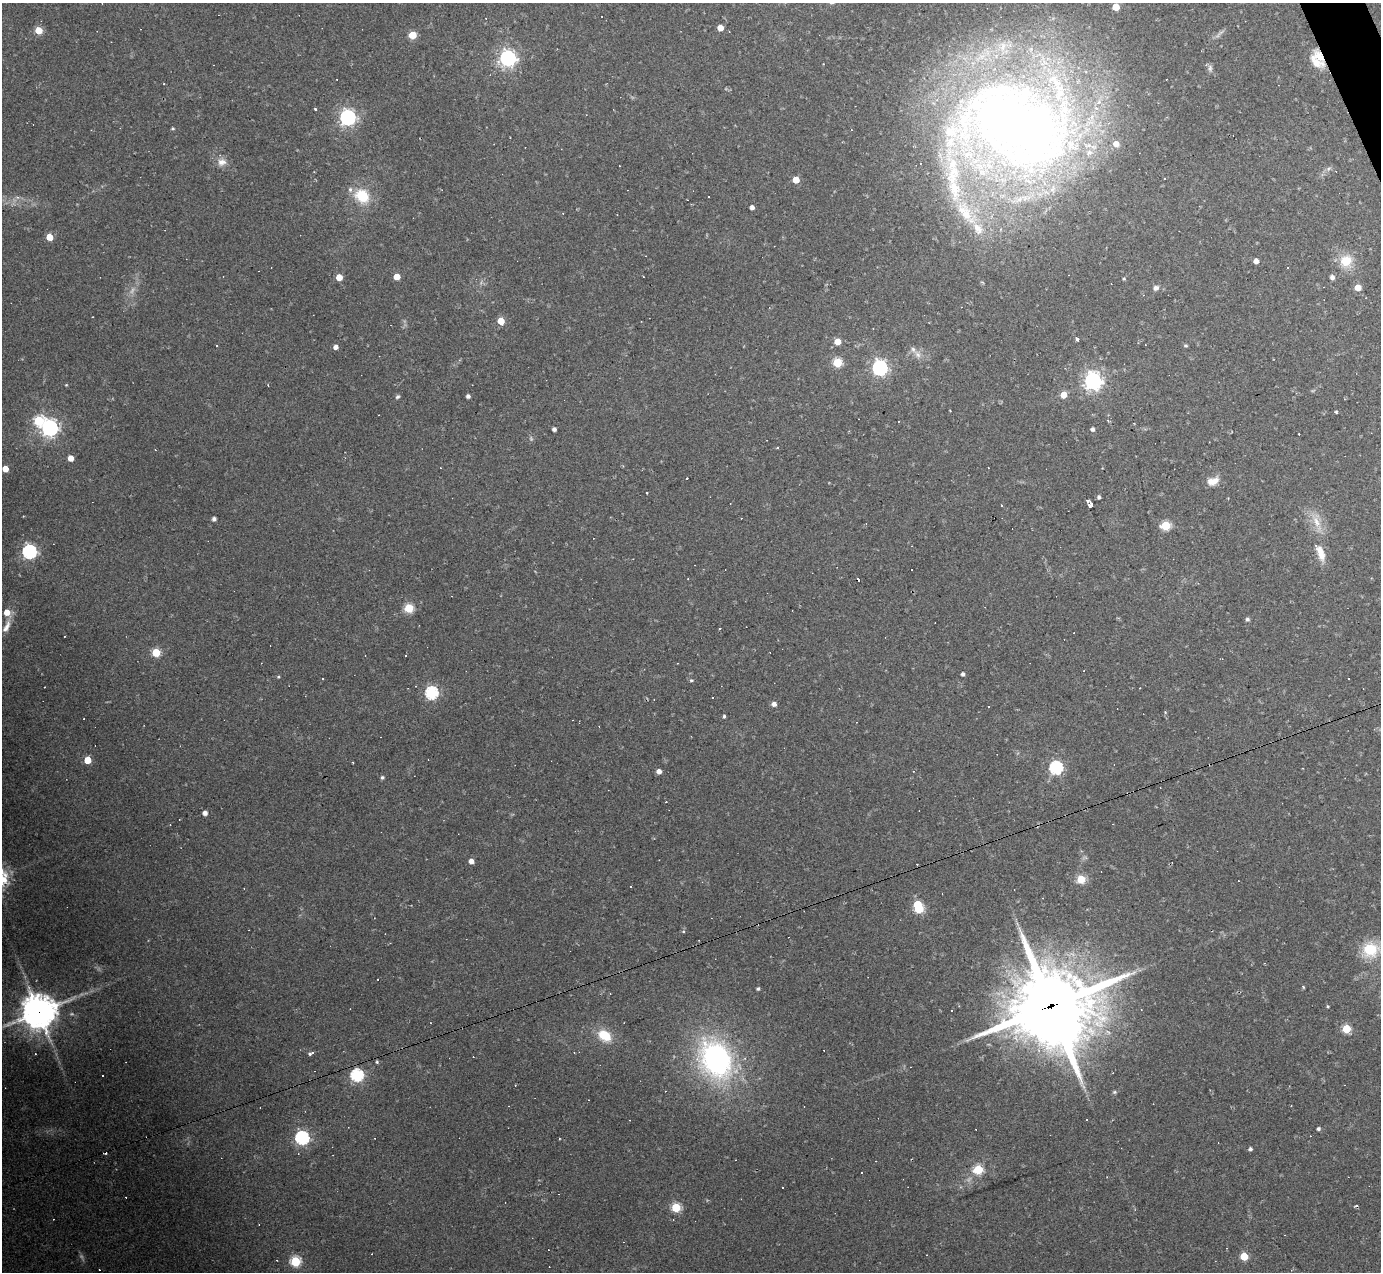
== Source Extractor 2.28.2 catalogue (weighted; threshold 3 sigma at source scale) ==
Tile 10 of 4 x 4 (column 2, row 3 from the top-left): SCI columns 1381-2759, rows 1547-2816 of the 5518 x 5505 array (HDU 1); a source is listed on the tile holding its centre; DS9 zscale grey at full resolution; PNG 1383 x 1274 px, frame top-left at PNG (2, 3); no overlay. Shown black and unused: <1% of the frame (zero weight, under 2 of 3 exposures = <1% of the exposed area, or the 3 px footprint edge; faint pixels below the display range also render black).
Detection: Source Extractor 2.28.2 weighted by HDU 2 'WHT'; one run over the whole footprint, this tile lists its part. Background 0.0441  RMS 0.0075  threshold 0.0336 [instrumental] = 3 sigma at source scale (4.5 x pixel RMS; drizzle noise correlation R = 1.50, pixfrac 1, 0.05/0.05 arcsec/px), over >= 5 px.
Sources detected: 190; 5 too faint to see at this stretch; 1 inside a brighter object's white glare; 51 cosmic-ray / hot-pixel residue — not listed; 13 inside a brighter listed object's ellipse — not listed separately; the other 120 listed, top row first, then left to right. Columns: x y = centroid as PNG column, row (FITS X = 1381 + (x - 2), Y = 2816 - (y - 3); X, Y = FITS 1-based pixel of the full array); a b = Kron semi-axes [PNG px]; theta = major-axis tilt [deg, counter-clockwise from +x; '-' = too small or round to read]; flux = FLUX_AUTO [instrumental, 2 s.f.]
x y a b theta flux
1116 7 5 5 - 18
720 28 5 4 - 9.7
39 30 5 5 - 18
412 35 5 5 - 27
1319 56 25 11 -56 12
508 58 7 6 - 290
1210 68 11 6 -90 2.5
164 84 3 3 - 2.1
315 109 4 3 - 0.77
348 117 6 6 - 280
1016 125 128 81 -26 840
173 128 4 4 - 1.1
222 162 12 11 - 5.7
1328 169 8 5 32 2
796 180 5 5 - 14
362 196 17 14 -41 25
17 197 6 4 -1 1.8
709 197 2 2 - 0.54
752 207 4 4 - 3.4
966 213 55 20 -53 52
49 237 5 4 - 16
1256 261 4 4 - 5.2
1346 261 15 14 - 17
339 277 5 4 - 14
397 277 5 5 - 13
643 277 3 2 - 0.88
1332 277 5 4 - 3.3
1124 279 4 4 - 0.99
982 282 6 3 -19 0.81
1358 287 5 5 - 11
1156 288 8 7 - 2.7
501 321 5 5 - 17
1077 339 5 3 - 1.6
838 342 5 5 - 11
1185 346 4 4 - 1.2
336 347 4 4 - 4.1
917 354 14 8 -60 5.1
837 363 5 5 - 45
880 368 6 6 - 230
1093 381 7 7 - 380
66 385 4 3 - 0.61
268 385 3 2 - 0.8
1064 395 5 5 - 12
468 396 4 4 - 2.6
397 397 6 5 - 1.4
1336 411 3 3 - 1.5
39 421 6 6 - 62
50 428 7 6 - 300
554 429 4 4 - 2.9
1093 429 5 4 - 2.2
71 458 5 4 - 8.1
5 469 5 4 - 11
687 478 2 2 - 0.85
1213 481 14 9 20 8.1
1099 497 5 4 - 1.5
1087 501 4 3 - 8.2
1001 505 3 3 - 0.86
1090 505 4 3 - 9.1
214 519 4 4 - 2.7
1317 523 32 8 -66 12
1166 525 6 5 - 45
912 546 3 2 - 0.45
29 552 6 6 - 190
1321 553 24 9 -72 11
409 608 5 5 - 45
7 612 6 5 - 10
1247 619 5 4 - 1.9
7 626 21 7 67 6.5
719 629 3 2 - 1
156 652 5 5 - 37
406 656 3 3 - 1.3
678 663 2 2 - 0.45
963 674 4 4 - 2.3
278 677 4 3 - 0.9
1348 678 3 2 - 1.2
691 680 5 4 - 1.3
44 687 2 2 - 0.56
431 693 6 6 - 130
713 697 3 3 - 1.4
774 704 5 4 - 3.6
1165 712 4 4 - 0.67
724 716 4 3 - 1.2
87 760 5 5 - 19
353 762 3 2 - 0.65
1056 768 6 6 - 140
659 771 4 4 - 4.9
382 777 4 4 - 1.6
1160 788 3 2 - 0.51
205 813 5 4 - 3.5
471 861 4 4 - 5.4
1081 879 6 6 - 18
631 887 3 3 - 1.2
919 909 6 6 - 41
683 931 5 5 - 1.1
1370 950 15 14 - 32
1303 987 5 3 - 0.73
758 989 4 3 - 1.4
610 994 4 2 - 0.44
1051 1006 31 29 5 7000
1328 1006 4 3 - 0.83
39 1012 13 12 - 1500
1346 1029 5 5 - 37
605 1036 17 12 -33 18
312 1053 4 3 - 9.2
716 1059 37 28 -63 180
377 1062 4 4 - 1.1
102 1075 3 3 - 13
357 1075 6 6 - 130
515 1085 3 2 - 0.49
1114 1092 6 5 - 1.2
1318 1129 4 4 - 2
302 1138 6 6 - 180
1250 1149 4 4 - 1.9
978 1169 5 5 - 51
861 1172 3 2 - 0.75
782 1188 3 3 - 1.3
676 1208 5 5 - 50
1285 1235 2 2 - 0.44
1244 1256 5 5 - 28
295 1261 5 5 - 71
Overlapping masked pixels (flux is a lower limit): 3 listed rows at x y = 1319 56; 1051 1006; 39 1012